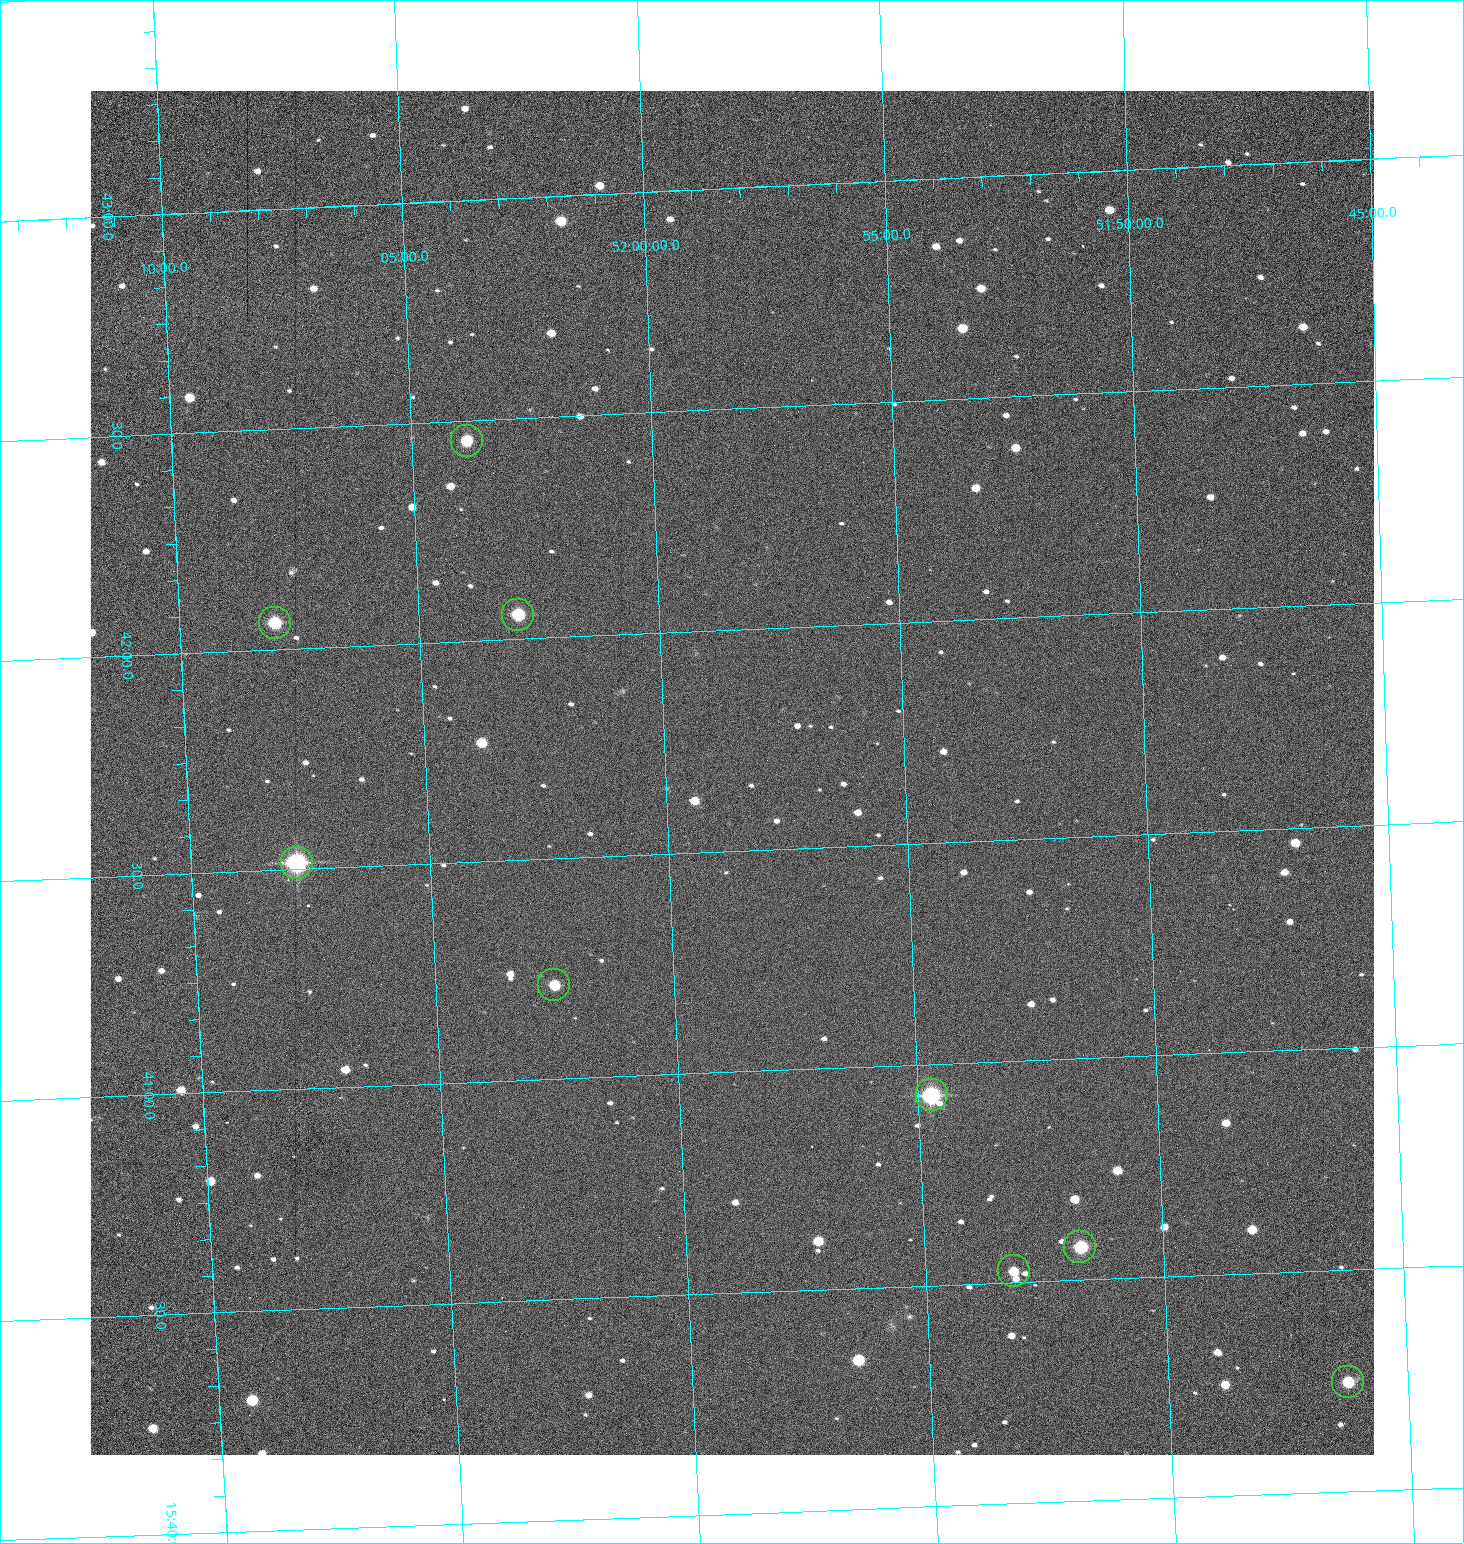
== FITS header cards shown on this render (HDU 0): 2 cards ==
NAXIS1  =                 1284 /fastest changing axis
NAXIS2  =                 1364 /next to fastest changing axis

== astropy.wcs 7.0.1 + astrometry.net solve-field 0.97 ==
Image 1284 x 1364 px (HDU 0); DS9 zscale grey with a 90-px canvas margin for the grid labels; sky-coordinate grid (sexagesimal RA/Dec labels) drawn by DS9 from the SOLVED WCS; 9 Tycho-2 reference stars matched to detected sources circled (green)
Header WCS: RA---TAN/DEC--TAN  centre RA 15:41:41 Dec +51:59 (235.42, +51.98 deg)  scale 1.26 arcsec/px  FOV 26.9' x 28.5'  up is +92 deg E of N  parity flipped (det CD > 0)
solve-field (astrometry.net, Tycho-2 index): VERIFIED the header's WCS against the Tycho-2 star catalogue (9 matches, 0 conflicts) and refined it, rather than solving blind
Solved WCS: RA---TAN-SIP/DEC--TAN-SIP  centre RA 15:41:41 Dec +51:59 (235.42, +51.98 deg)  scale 1.25 arcsec/px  FOV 26.8' x 28.5'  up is +92 deg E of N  parity flipped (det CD > 0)
The solver's refit moves the header's centre by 0.47 arcsec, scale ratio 0.9969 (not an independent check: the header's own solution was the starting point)
Tycho-2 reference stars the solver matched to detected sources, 9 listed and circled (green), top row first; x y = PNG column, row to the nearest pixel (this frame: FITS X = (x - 90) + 1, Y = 1364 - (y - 91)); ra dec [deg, ICRS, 3 dp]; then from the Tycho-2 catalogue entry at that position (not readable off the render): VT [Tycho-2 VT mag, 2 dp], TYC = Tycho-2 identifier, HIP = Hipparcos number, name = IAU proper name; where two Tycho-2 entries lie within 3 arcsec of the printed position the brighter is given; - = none
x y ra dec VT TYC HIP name
467 441 235.614 +52.064 11.61 3489-1132-1 - -
518 615 235.514 +52.049 11.19 3489-1407-1 - -
275 623 235.515 +52.133 11.12 3489-1380-1 - -
297 863 235.378 +52.130 9.31 3489-1322-1 76850 -
554 985 235.303 +52.042 11.52 3489-958-1 - -
932 1095 235.232 +51.912 9.59 3489-824-1 - -
1080 1247 235.143 +51.862 10.97 3489-1016-1 - -
1014 1271 235.131 +51.886 12.29 3489-908-1 - -
1348 1382 235.062 +51.771 11.53 3489-1453-1 - -